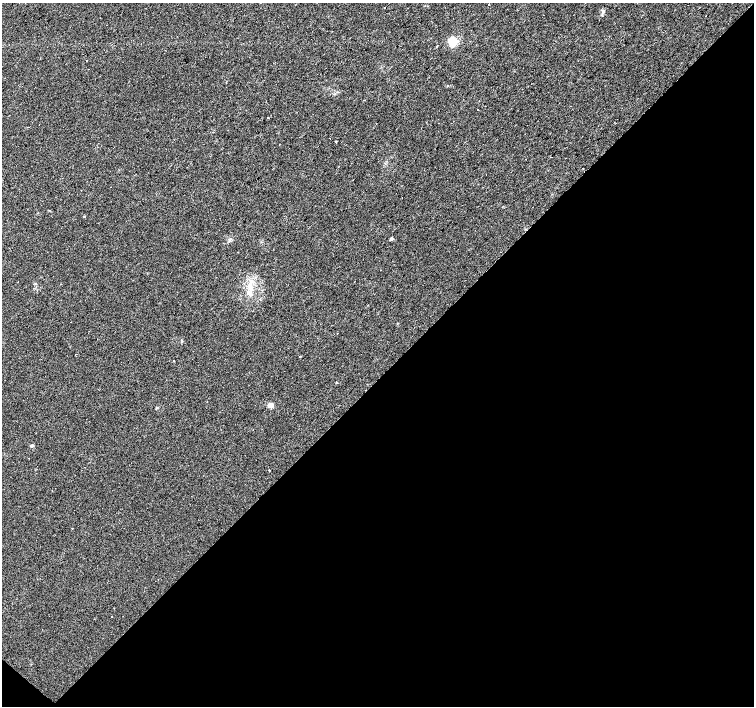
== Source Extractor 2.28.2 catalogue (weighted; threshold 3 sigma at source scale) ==
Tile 15 of 4 x 4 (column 3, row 4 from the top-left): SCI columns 3012-4515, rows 229-1636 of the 6019 x 6023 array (HDU 1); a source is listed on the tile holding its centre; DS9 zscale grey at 2 x 2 block average (1 PNG px = mean of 2 x 2 image px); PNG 756 x 708 px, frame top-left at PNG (2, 3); no overlay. Shown black and unused: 47% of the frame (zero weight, under 2 of 3 exposures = <1% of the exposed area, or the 3 px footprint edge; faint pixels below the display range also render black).
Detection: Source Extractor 2.28.2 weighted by HDU 2 'WHT'; one run over the whole footprint, this tile lists its part. Background 0.0279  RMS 0.0059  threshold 0.0267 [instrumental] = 3 sigma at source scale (4.5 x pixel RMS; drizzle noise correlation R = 1.50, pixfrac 1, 0.0396/0.0396 arcsec/px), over >= 5 px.
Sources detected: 35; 10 cosmic-ray / hot-pixel residue — not listed; the other 25 listed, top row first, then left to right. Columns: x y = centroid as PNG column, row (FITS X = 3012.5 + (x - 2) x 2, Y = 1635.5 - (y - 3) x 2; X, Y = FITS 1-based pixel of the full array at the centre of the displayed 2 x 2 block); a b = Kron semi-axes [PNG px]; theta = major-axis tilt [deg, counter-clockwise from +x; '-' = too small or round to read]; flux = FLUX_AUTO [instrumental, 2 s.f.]
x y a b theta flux
489 4 2 2 - 3.4
384 7 2 2 - 1.7
705 16 2 2 - 0.61
453 42 3 3 - 110
436 47 2 2 - 4.4
447 86 2 2 - 1.3
591 88 2 2 - 0.72
267 117 2 2 - 1.7
336 142 2 2 - 3.2
583 168 2 2 - 1.9
84 216 2 2 - 0.95
391 239 3 3 - 2.8
230 240 4 2 - 1.4
250 285 6 3 84 5.1
250 293 4 3 - 3.4
71 322 2 2 - 0.89
97 339 2 2 - 0.63
300 356 2 2 - 2.8
173 360 2 2 - 3.5
337 382 2 2 - 3.2
270 405 6 4 10 6.3
32 446 4 3 - 2.3
269 470 2 2 - 1.6
73 528 2 2 - 0.86
111 617 2 2 - 2.4
Diffuse or blended objects may show on this block-average render without a row.